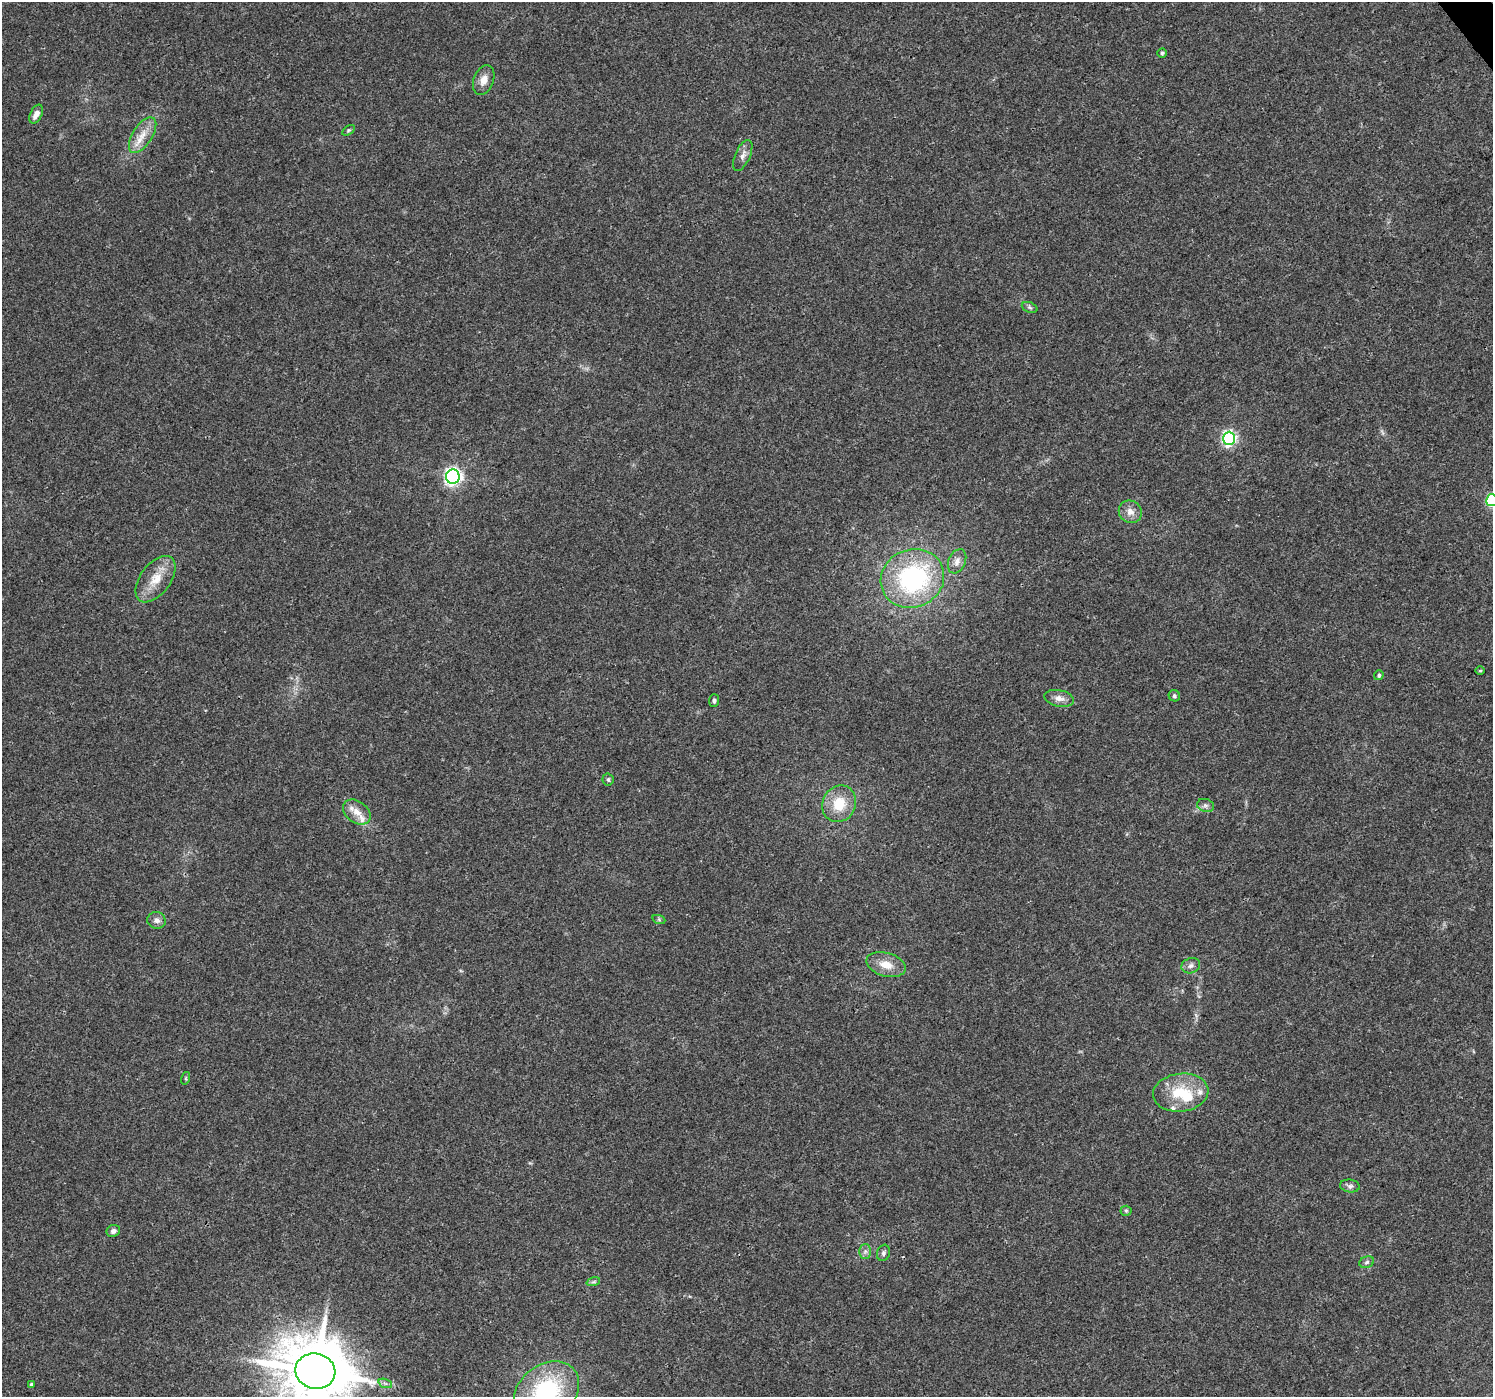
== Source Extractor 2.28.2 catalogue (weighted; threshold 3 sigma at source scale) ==
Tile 10 of 4 x 4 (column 2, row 3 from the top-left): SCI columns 1497-2987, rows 1591-2985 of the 5969 x 5907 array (HDU 1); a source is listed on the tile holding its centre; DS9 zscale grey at full resolution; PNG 1495 x 1399 px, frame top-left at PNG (2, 2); each listed source drawn as its Kron ellipse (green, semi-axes under 4 px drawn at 4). Shown black and unused: <1% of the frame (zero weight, under 3 of 4 exposures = <1% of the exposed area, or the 3 px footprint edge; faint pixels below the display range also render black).
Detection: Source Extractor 2.28.2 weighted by HDU 2 'WHT'; one run over the whole footprint, this tile lists its part. Background 0.0342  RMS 0.0035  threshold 0.0158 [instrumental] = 3 sigma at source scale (4.5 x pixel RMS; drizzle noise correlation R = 1.50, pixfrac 1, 0.0396/0.0396 arcsec/px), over >= 5 px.
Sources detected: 44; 1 inside a brighter object's white glare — neither listed nor drawn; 3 inside a brighter listed object's ellipse — not listed separately; the other 40 listed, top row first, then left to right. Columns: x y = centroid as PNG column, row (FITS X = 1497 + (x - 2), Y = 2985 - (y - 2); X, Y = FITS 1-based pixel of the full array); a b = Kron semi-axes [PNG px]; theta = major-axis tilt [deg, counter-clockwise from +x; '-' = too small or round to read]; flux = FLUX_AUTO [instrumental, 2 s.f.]
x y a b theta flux
1162 53 5 4 - 0.49
484 80 15 10 69 3.2
36 114 10 5 63 2.2
349 130 7 4 31 0.53
143 135 20 10 58 5.1
743 155 16 7 66 2.2
1030 307 8 5 -21 0.76
1229 438 6 6 - 74
453 477 7 7 - 120
1492 500 6 6 - 36
1130 512 12 11 - 2.9
957 561 13 8 67 2.1
912 578 32 29 24 55
156 579 26 15 53 7.5
1480 671 5 3 - 0.35
1379 675 5 4 - 0.67
1174 696 6 5 - 0.73
1059 698 15 8 -11 2.4
714 701 6 5 - 0.73
608 779 6 5 - 0.82
839 804 19 16 64 9.9
1205 805 9 6 -17 1.1
357 812 15 10 -36 4
156 920 9 8 - 1.7
659 920 6 4 -19 0.54
886 965 20 11 -16 5.3
1191 966 9 7 19 1.5
186 1078 6 4 72 0.44
1181 1093 28 19 7 13
1350 1186 10 6 -8 1.1
1126 1211 5 5 - 0.55
113 1231 7 5 25 1.4
865 1251 7 6 - 1
883 1253 8 6 71 1
1367 1262 8 5 19 0.87
593 1282 7 4 18 0.67
315 1371 20 17 -11 2800
385 1383 7 4 -19 0.84
31 1384 4 3 - 0.56
546 1392 35 27 37 40
Overlapping masked pixels (flux is a lower limit): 1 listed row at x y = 315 1371
Isophote crosses this tile's border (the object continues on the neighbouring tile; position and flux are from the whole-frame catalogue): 3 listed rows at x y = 1492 500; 315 1371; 546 1392